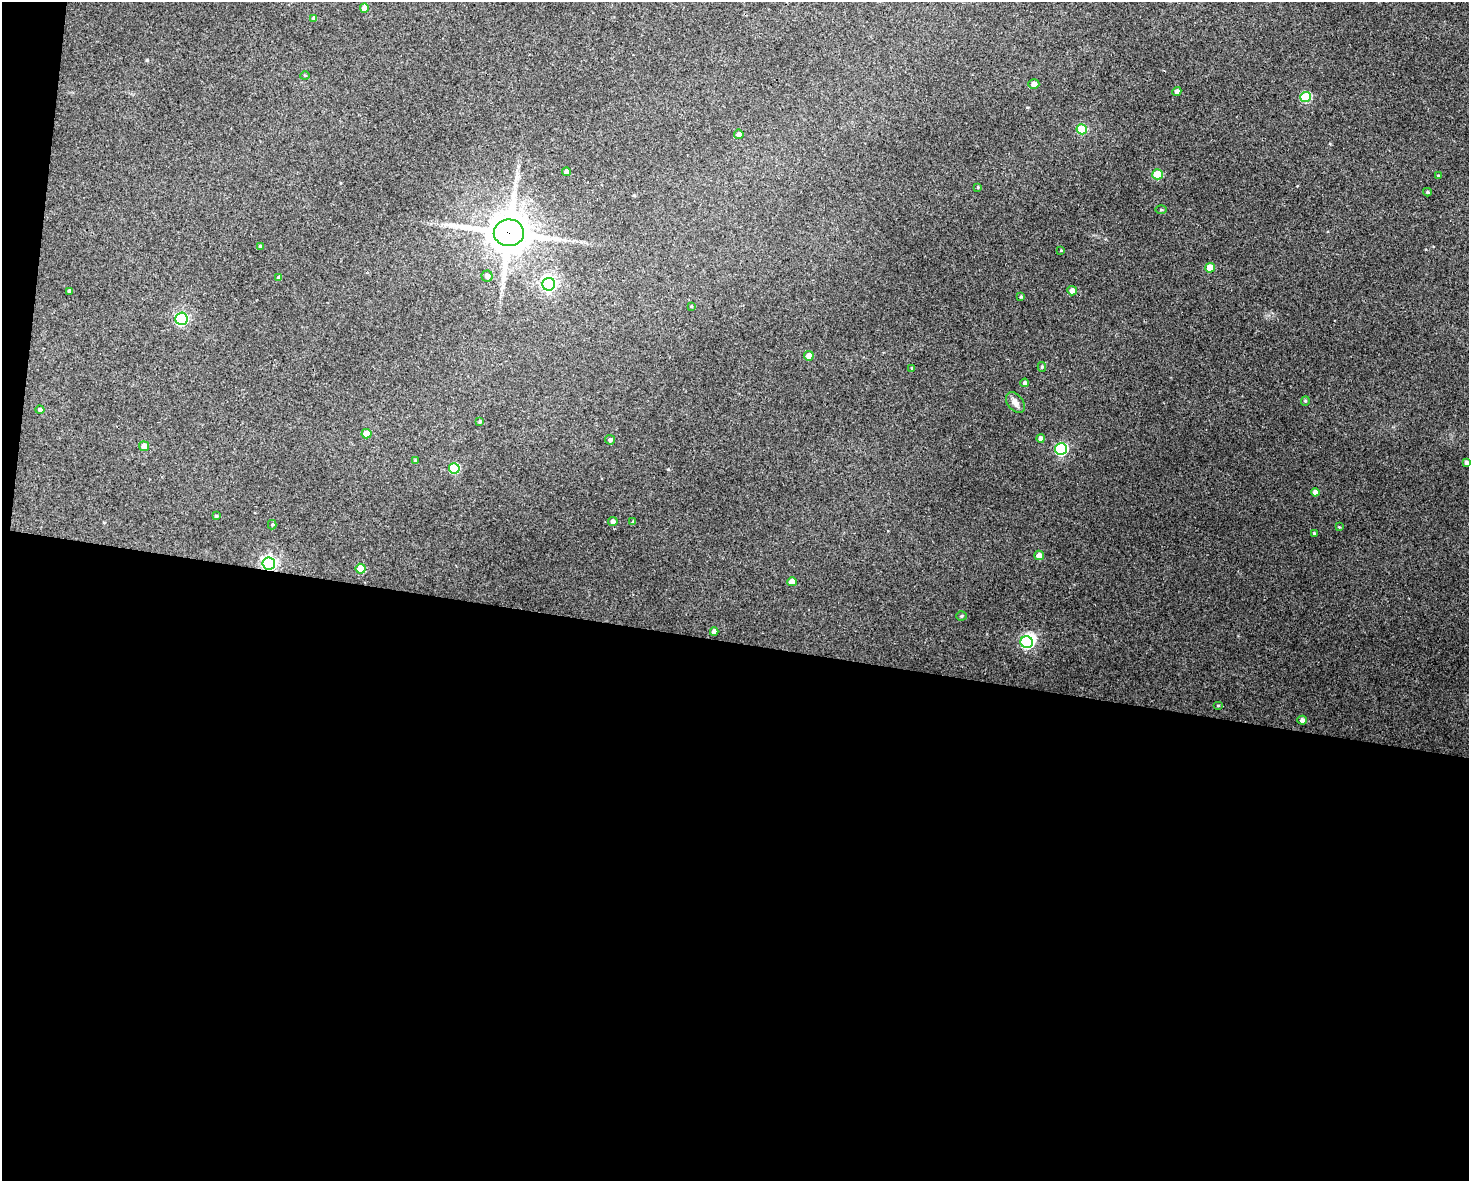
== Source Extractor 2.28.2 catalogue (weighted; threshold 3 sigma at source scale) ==
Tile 10 of 3 x 4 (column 1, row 4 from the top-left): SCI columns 115-1581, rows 6-1184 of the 4744 x 4723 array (HDU 1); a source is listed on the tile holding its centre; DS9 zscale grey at full resolution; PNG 1471 x 1183 px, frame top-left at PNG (2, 2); each listed source drawn as its Kron ellipse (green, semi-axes under 4 px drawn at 4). Shown black and unused: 47% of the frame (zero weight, under 3 of 4 exposures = <1% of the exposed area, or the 3 px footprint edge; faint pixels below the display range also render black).
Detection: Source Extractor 2.28.2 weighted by HDU 2 'WHT'; one run over the whole footprint, this tile lists its part. Background 0.124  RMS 0.0062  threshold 0.0281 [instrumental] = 3 sigma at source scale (4.5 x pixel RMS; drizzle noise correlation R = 1.50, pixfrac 1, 0.05/0.05 arcsec/px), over >= 5 px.
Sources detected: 59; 1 inside a brighter object's white glare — neither listed nor drawn; the other 58 listed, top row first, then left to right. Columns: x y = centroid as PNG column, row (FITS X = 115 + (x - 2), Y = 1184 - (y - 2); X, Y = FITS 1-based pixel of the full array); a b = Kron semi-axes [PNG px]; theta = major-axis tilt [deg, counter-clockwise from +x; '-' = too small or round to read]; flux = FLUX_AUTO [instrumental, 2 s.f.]
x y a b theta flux
364 8 5 4 - 6.5
314 18 4 4 - 2
305 75 5 3 - 0.62
1034 84 5 4 - 3.8
1177 91 4 4 - 3
1306 97 5 5 - 34
1082 129 5 5 - 23
739 134 4 4 - 2.1
566 172 4 4 - 4
1157 174 5 5 - 21
1438 176 4 3 - 0.6
978 187 4 4 - 0.58
1427 192 4 3 - 0.85
1161 210 5 3 - 0.61
509 233 15 13 1 1800
260 246 4 3 - 0.91
1061 250 3 3 - 0.59
1210 268 5 5 - 9.9
487 276 5 5 - 2.4
279 278 4 3 - 1.4
549 284 6 6 - 170
69 291 3 3 - 1.1
1072 291 5 4 - 3.9
1021 296 4 3 - 0.83
691 306 4 3 - 0.59
181 319 6 6 - 100
809 356 4 4 - 6.3
1042 367 5 4 - 0.91
912 368 4 4 - 0.57
1025 383 4 4 - 1.8
1305 401 5 4 - 0.75
1015 403 12 7 -51 3.6
40 410 4 4 - 1.6
480 421 3 3 - 0.8
367 434 5 5 - 5.7
1041 438 4 4 - 2.6
610 440 5 4 - 1.3
144 446 5 5 - 4.8
1061 449 6 6 - 84
415 460 4 3 - 0.85
1466 462 4 3 - 1.5
454 468 5 5 - 29
1315 492 4 4 - 2.6
216 516 3 3 - 0.74
613 521 4 4 - 2.3
633 522 4 3 - 1.1
272 525 5 4 - 0.79
1339 527 3 3 - 0.46
1314 533 3 3 - 0.87
1039 555 5 5 - 4.2
269 563 6 6 - 170
361 569 5 5 - 14
792 582 4 4 - 5.7
961 616 5 4 - 0.95
714 632 4 4 - 3.4
1027 642 6 6 - 85
1218 706 5 3 - 0.52
1302 720 5 4 - 2.5
Overlapping masked pixels (flux is a lower limit): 2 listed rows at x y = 509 233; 269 563